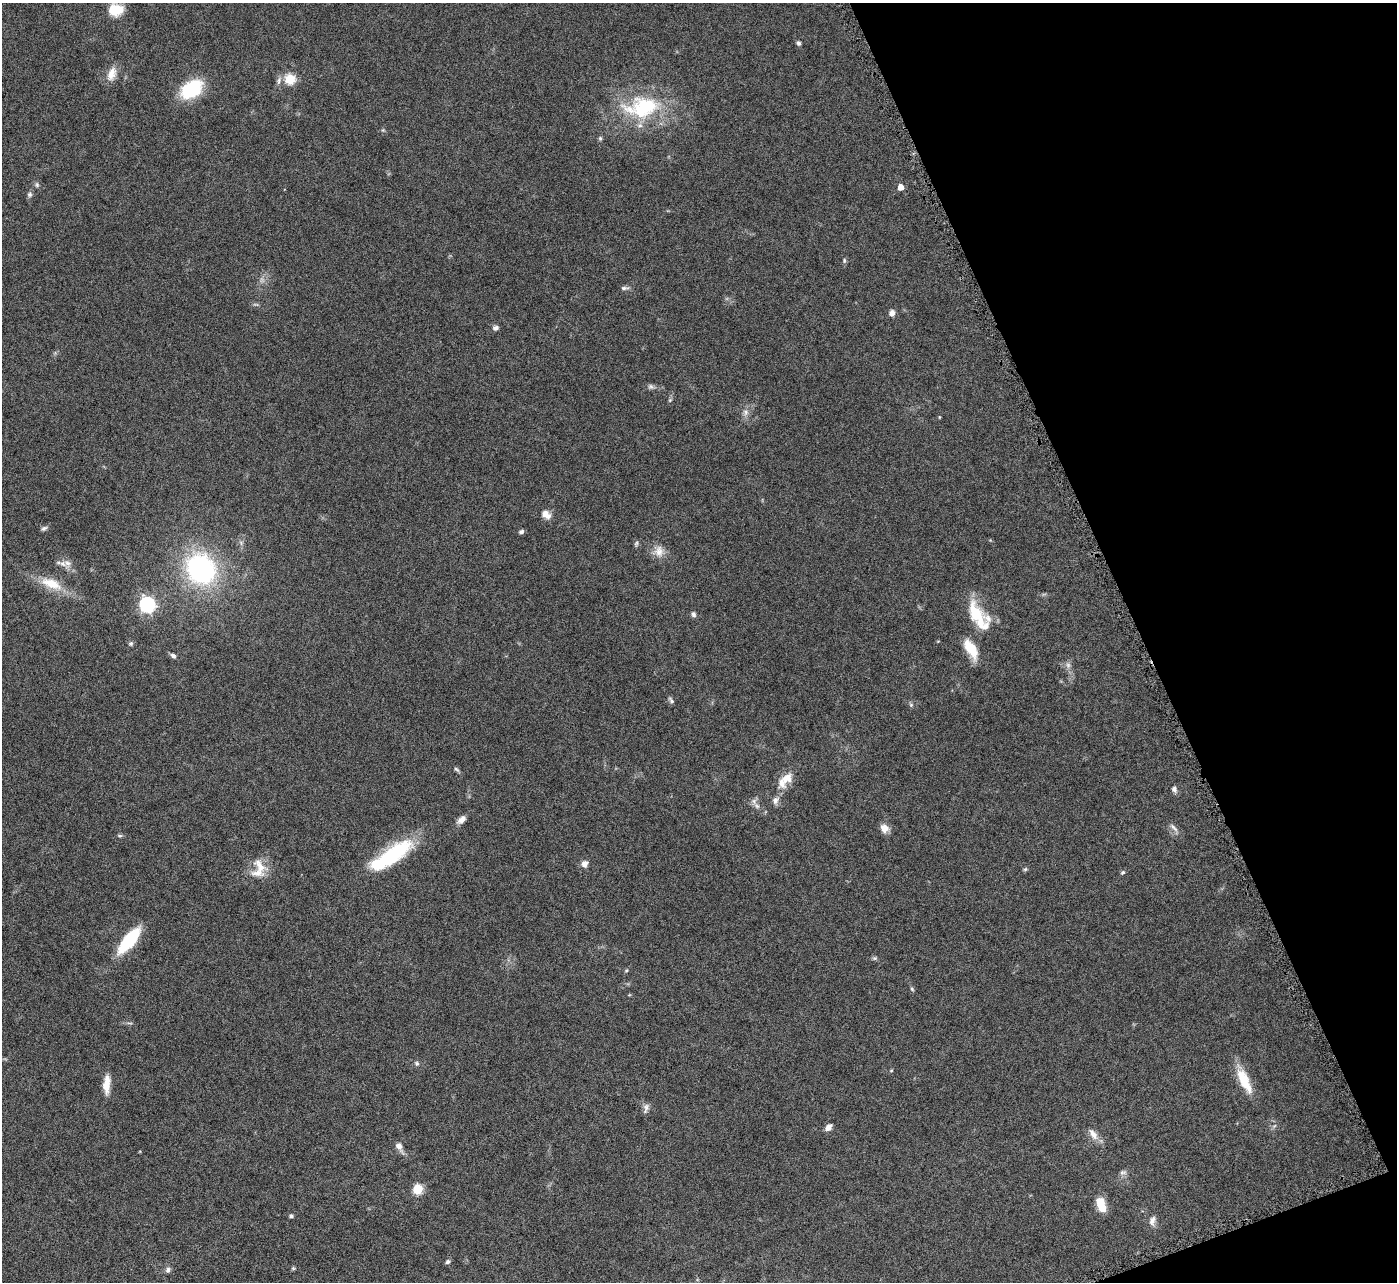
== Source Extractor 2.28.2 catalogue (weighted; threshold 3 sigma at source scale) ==
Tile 12 of 4 x 4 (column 4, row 3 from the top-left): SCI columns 4188-5582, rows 1571-2850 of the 5582 x 5570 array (HDU 1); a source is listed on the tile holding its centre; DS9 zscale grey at full resolution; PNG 1399 x 1284 px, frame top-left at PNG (2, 3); no overlay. Shown black and unused: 19% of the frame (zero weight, under 4 of 8 exposures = <1% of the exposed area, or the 3 px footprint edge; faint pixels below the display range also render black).
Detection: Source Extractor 2.28.2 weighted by HDU 2 'WHT'; one run over the whole footprint, this tile lists its part. Background 0.106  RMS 0.0064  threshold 0.0264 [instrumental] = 3 sigma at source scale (4.09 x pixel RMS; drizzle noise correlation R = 1.36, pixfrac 0.8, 0.05/0.05 arcsec/px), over >= 5 px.
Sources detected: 76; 2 too faint to see at this stretch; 1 inside a brighter object's white glare — not listed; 4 inside a brighter listed object's ellipse — not listed separately; the other 69 listed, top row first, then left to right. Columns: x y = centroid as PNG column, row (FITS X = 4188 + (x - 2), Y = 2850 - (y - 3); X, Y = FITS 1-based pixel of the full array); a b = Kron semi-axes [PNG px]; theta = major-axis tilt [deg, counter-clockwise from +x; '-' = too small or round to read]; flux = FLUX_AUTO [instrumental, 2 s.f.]
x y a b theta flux
115 10 17 12 4 13
798 43 5 5 - 1.5
112 74 19 10 70 6.5
290 79 5 5 - 42
279 81 12 5 80 2.2
191 89 26 16 36 31
642 107 54 30 7 53
383 130 5 4 - 0.71
600 138 7 5 70 0.94
37 185 7 5 -89 1.2
901 187 5 4 - 5.8
30 194 7 6 - 1.5
844 260 7 5 73 0.96
624 288 11 5 0 1.6
892 313 6 6 - 3.3
496 328 7 6 - 1.8
651 386 7 7 - 1.5
670 400 6 4 46 0.76
746 412 9 7 -57 2.5
546 514 12 9 -35 4.6
44 528 9 6 31 1.5
521 532 6 5 - 1.4
636 543 7 5 69 1.1
659 551 16 13 -84 6.3
67 563 13 10 -76 4.5
201 569 27 24 -54 100
51 584 33 13 -22 15
147 604 7 6 - 150
976 613 39 17 -58 21
693 614 6 5 - 1.5
131 644 6 6 - 1.2
971 649 24 10 -59 14
173 656 7 5 -25 1.5
671 701 10 5 -57 1.4
911 705 6 5 - 0.98
456 769 8 5 -38 1.1
787 778 18 13 38 7.5
1174 789 8 7 - 2
775 800 12 8 66 2.8
757 806 10 6 -48 2.3
461 819 13 7 42 3.3
884 828 11 10 - 4.4
1174 828 16 4 -45 2.2
120 835 7 4 -8 0.91
393 854 51 16 37 46
584 864 8 7 - 3.4
260 866 27 13 -52 9.7
1025 869 6 5 - 0.88
1123 872 6 5 - 1
129 940 22 8 51 47
875 958 7 5 -19 1.1
626 970 6 4 68 0.8
912 989 6 4 -47 0.75
417 1063 6 6 - 1.2
891 1070 5 3 - 0.54
1244 1081 34 12 -64 15
106 1084 20 7 86 8.9
646 1108 14 7 75 2.3
828 1127 9 6 44 2.8
1093 1134 18 8 -57 4.8
399 1147 13 7 -60 3.5
1123 1172 10 7 11 2
418 1189 7 6 - 17
1101 1205 14 8 -73 12
291 1216 4 4 - 1.5
1152 1221 14 8 74 3.1
448 1262 6 5 - 1.3
293 1268 5 5 - 0.77
168 1270 7 5 56 2